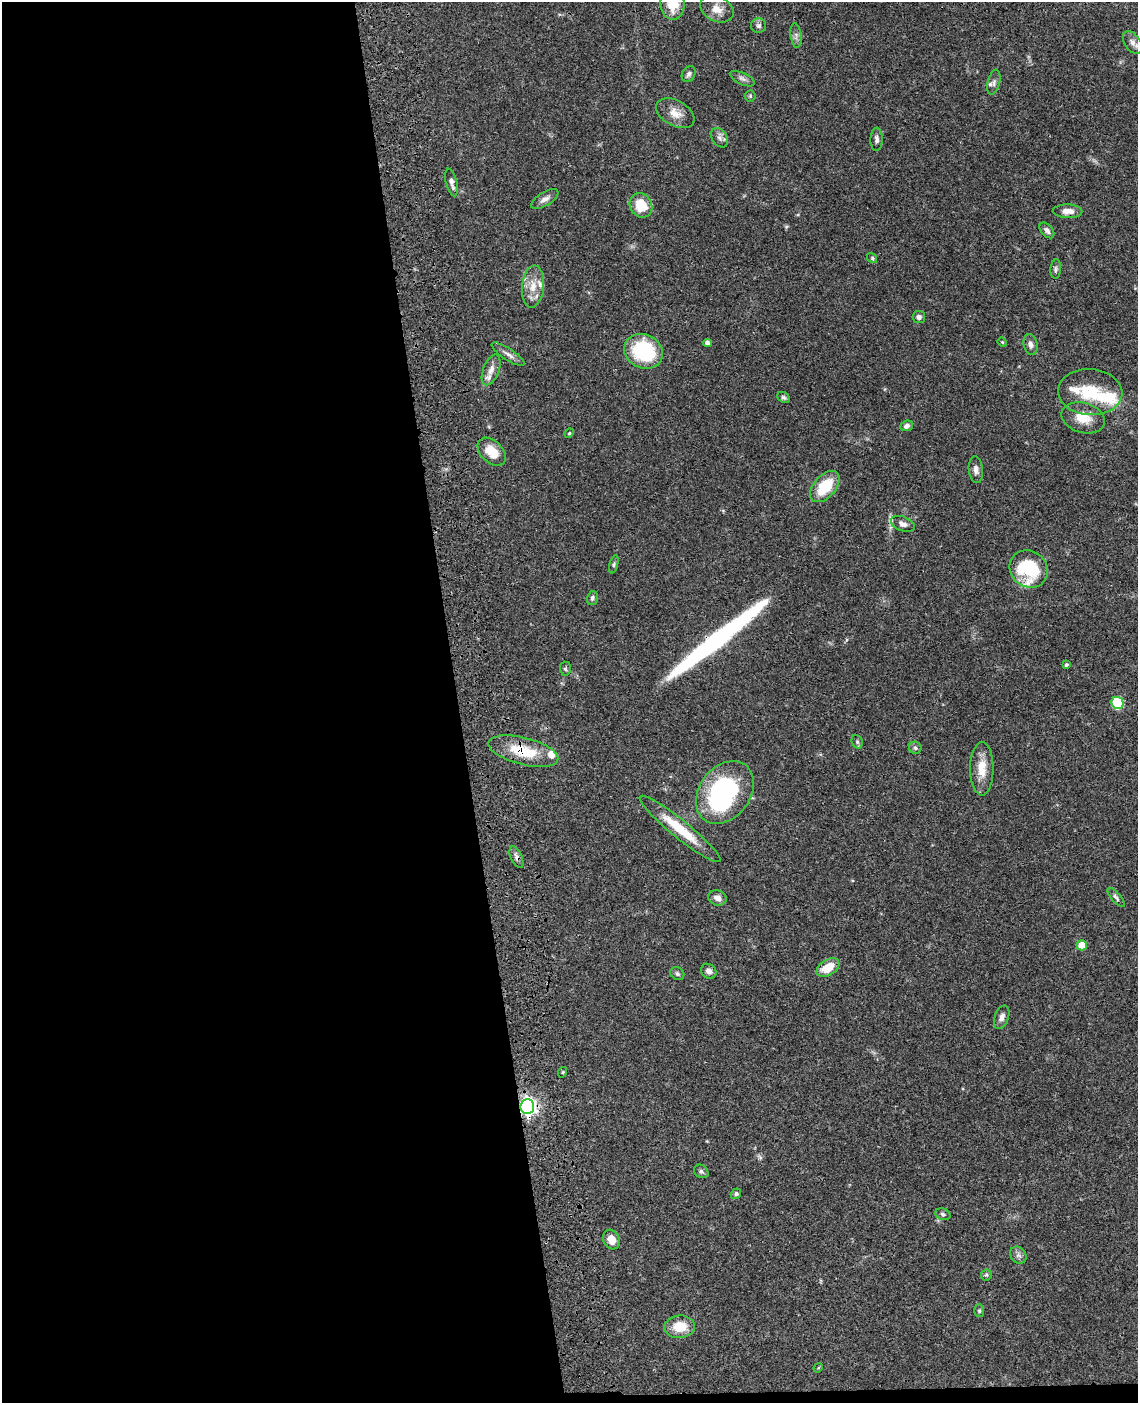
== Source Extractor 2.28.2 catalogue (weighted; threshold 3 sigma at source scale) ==
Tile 9 of 4 x 3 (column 1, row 3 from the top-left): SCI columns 119-1254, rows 256-1656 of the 4780 x 4613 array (HDU 1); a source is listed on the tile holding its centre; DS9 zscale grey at full resolution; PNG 1140 x 1405 px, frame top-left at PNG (2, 2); each listed source drawn as its Kron ellipse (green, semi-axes under 4 px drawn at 4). Shown black and unused: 41% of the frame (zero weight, under 3 of 4 exposures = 6% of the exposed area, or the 3 px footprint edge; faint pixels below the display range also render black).
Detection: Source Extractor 2.28.2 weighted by HDU 2 'WHT'; one run over the whole footprint, this tile lists its part. Background 0.0453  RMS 0.0029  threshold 0.0129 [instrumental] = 3 sigma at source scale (4.5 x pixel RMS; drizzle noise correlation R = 1.50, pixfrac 1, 0.05/0.05 arcsec/px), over >= 5 px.
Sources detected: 77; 1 too faint to see at this stretch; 1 inside a brighter object's white glare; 1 long thin detection or spike segment (spike, bleed or trail) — neither listed nor drawn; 7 inside a brighter listed object's ellipse — not listed separately; the other 67 listed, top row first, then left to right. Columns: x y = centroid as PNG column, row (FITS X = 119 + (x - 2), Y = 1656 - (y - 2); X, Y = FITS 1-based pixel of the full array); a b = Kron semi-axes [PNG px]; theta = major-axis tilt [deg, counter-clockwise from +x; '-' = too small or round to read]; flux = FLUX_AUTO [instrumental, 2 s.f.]
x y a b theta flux
672 4 16 12 -88 6.2
717 9 17 12 -24 3.5
759 26 7 7 - 0.83
796 35 12 5 -83 1
1132 43 13 7 -55 1.5
689 74 8 6 57 0.81
742 79 13 6 -25 1
994 82 12 6 75 1
750 96 5 5 - 0.41
675 113 21 12 -29 3.4
720 138 10 7 -57 1.1
877 139 12 6 88 1.1
452 182 14 5 -75 1.3
545 199 15 7 31 1.4
641 205 13 10 -60 7.3
1068 211 14 7 -1 2.4
1047 230 9 5 -49 0.98
872 258 5 4 - 0.4
1056 269 10 5 85 0.69
533 286 21 11 85 4.2
919 317 6 6 - 0.99
1002 342 5 4 - 0.29
707 343 4 4 - 1.1
1031 345 10 7 -75 1.2
643 351 20 16 -26 22
508 354 19 6 -34 1.5
491 370 16 8 69 2
1090 392 32 23 -4 11
784 397 7 5 -31 0.61
1083 418 22 15 -17 5.2
907 426 6 5 - 0.97
569 433 5 4 - 0.27
492 452 16 11 -44 5.2
976 470 13 7 -84 1.4
825 487 18 11 49 9.4
903 524 12 7 -21 1.5
614 564 9 4 75 0.5
1029 569 20 18 -40 18
592 598 7 5 75 0.62
1066 665 4 3 - 0.4
565 669 7 5 -88 0.52
1118 703 6 6 - 20
857 742 7 5 -69 0.55
915 748 6 6 - 0.61
523 751 36 13 -14 10
982 769 27 11 90 5.3
725 792 34 25 54 42
680 829 51 9 -39 10
516 857 11 5 -67 1.1
1116 897 12 4 -49 0.71
717 898 9 7 -21 1.4
1082 945 5 5 - 5
828 968 12 8 32 5.3
709 971 8 7 - 1.3
677 974 7 6 - 0.64
1002 1017 12 7 71 1.4
563 1072 5 3 - 0.28
527 1106 7 7 - 120
701 1171 8 6 -37 0.69
736 1194 5 5 - 0.62
943 1214 8 5 -21 0.63
611 1240 10 8 -62 3
1018 1255 9 7 -51 1.1
986 1275 5 5 - 0.48
979 1311 6 5 - 0.49
680 1327 15 11 4 6
818 1368 5 3 - 0.25
Overlapping masked pixels (flux is a lower limit): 4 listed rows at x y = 523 751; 516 857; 828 968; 527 1106
Isophote crosses this tile's border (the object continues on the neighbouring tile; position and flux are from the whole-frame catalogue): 1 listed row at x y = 672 4